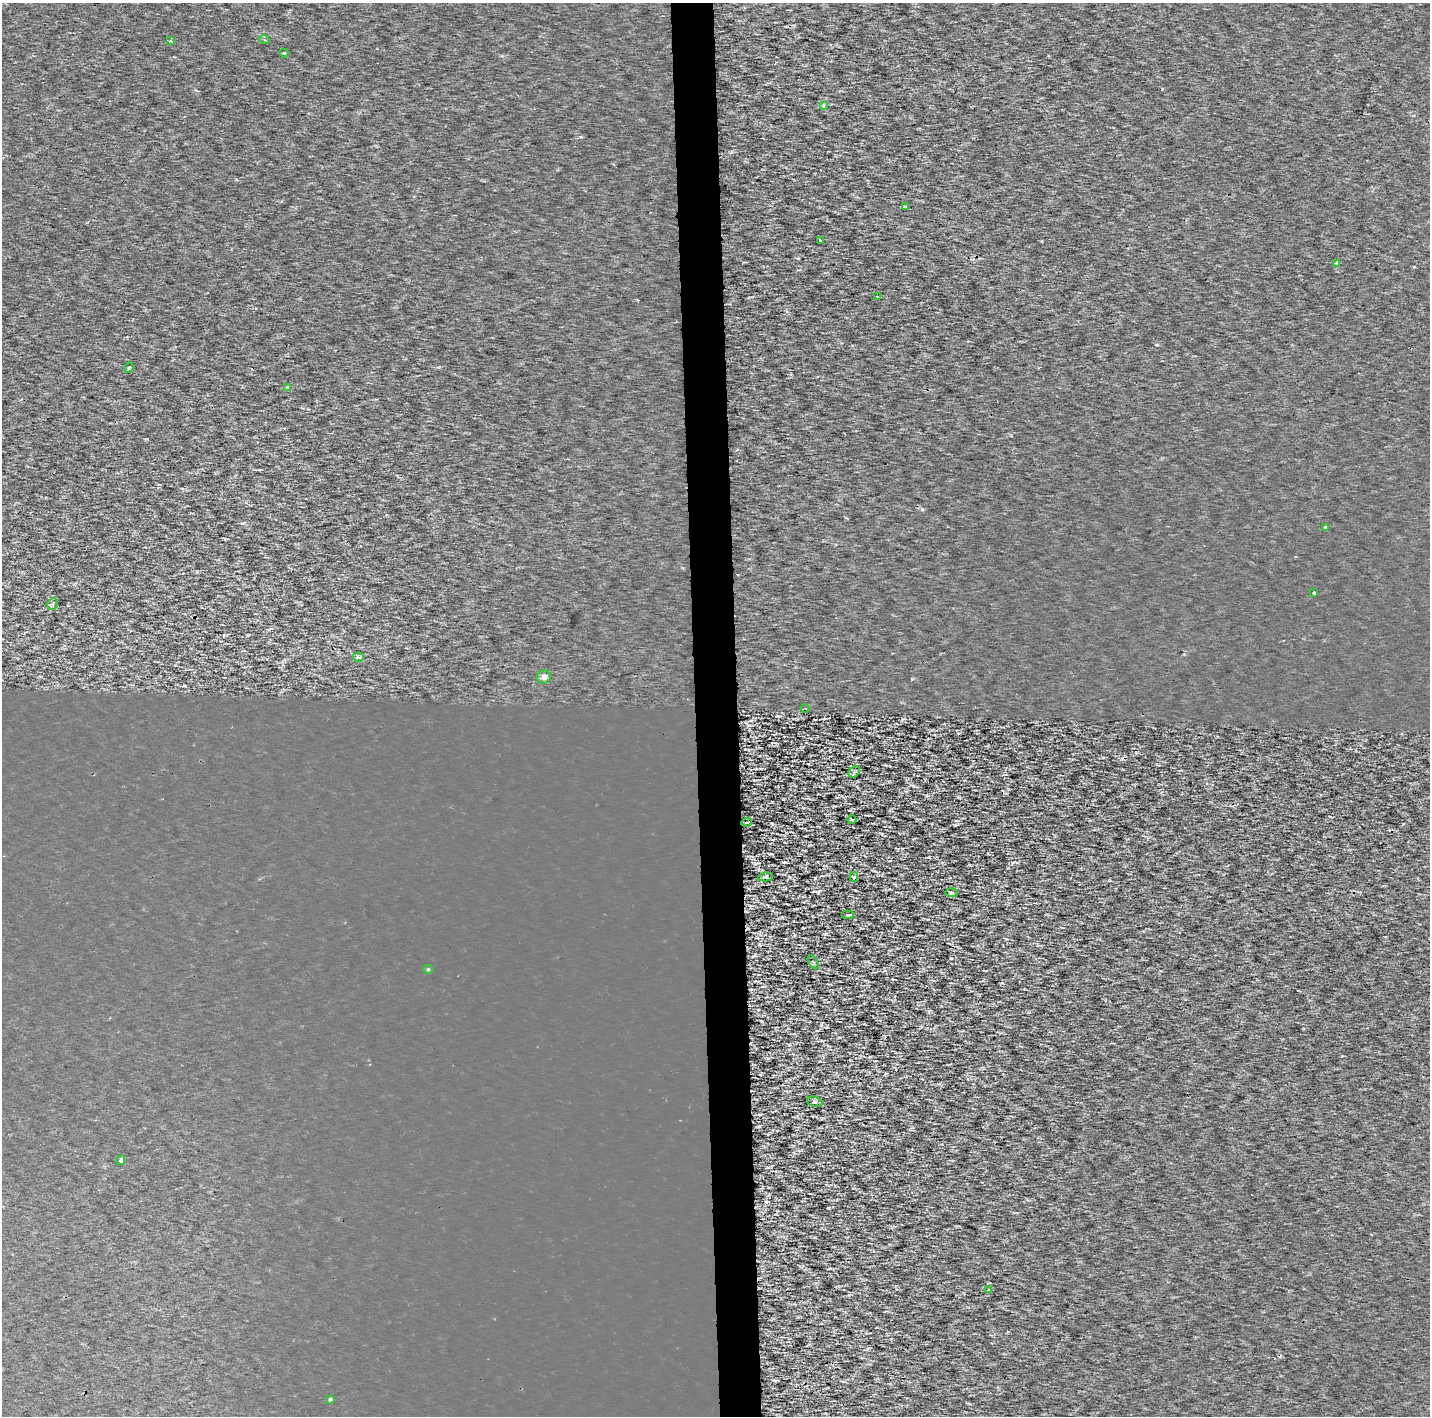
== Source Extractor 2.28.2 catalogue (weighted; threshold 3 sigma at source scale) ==
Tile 5 of 3 x 3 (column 2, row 2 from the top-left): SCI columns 4087-5514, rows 1415-2828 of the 7053 x 4355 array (HDU 1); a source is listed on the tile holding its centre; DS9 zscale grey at full resolution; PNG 1432 x 1418 px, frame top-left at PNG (2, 3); each listed source drawn as its Kron ellipse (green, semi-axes under 4 px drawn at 4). Shown black and unused: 3% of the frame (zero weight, under 2 of 3 exposures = <1% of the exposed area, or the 3 px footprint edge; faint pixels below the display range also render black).
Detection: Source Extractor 2.28.2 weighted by HDU 2 'WHT'; one run over the whole footprint, this tile lists its part. Background 1.73e-04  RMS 0.0022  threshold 0.0101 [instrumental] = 3 sigma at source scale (4.5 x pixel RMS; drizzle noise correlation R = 1.50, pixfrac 1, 0.0396/0.0396 arcsec/px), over >= 5 px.
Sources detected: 31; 2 cosmic-ray / hot-pixel residue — neither listed nor drawn; the other 29 listed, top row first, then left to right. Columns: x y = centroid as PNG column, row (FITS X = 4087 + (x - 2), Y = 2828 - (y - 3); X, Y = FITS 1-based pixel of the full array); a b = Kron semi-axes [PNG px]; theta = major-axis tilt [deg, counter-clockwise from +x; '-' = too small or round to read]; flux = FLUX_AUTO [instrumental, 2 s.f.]
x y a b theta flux
264 39 5 3 - 0.26
170 41 4 3 - 0.91
284 53 4 3 - 0.24
824 106 3 3 - 0.66
905 207 3 2 - 0.3
820 240 4 3 - 0.91
1337 263 3 3 - 0.32
878 296 3 2 - 0.51
129 367 5 3 - 0.29
288 387 3 3 - 1
1326 527 3 3 - 1.4
1314 593 3 3 - 0.54
53 604 6 5 - 0.53
358 657 5 4 - 0.82
544 677 7 6 - 1.3
805 709 4 3 - 0.25
854 772 6 5 - 0.4
852 820 4 3 - 0.22
747 822 5 2 - 0.23
765 877 7 4 9 0.37
854 877 5 4 - 0.77
951 892 6 3 -1 0.3
848 915 6 4 0 0.3
813 962 8 3 -57 0.17
428 969 5 4 - 0.24
815 1102 8 5 -17 0.48
121 1160 5 3 - 0.65
988 1290 4 3 - 0.46
330 1400 4 3 - 1.6
Unlisted compact peaks at least as high as the median listed source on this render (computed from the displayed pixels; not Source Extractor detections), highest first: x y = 929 857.